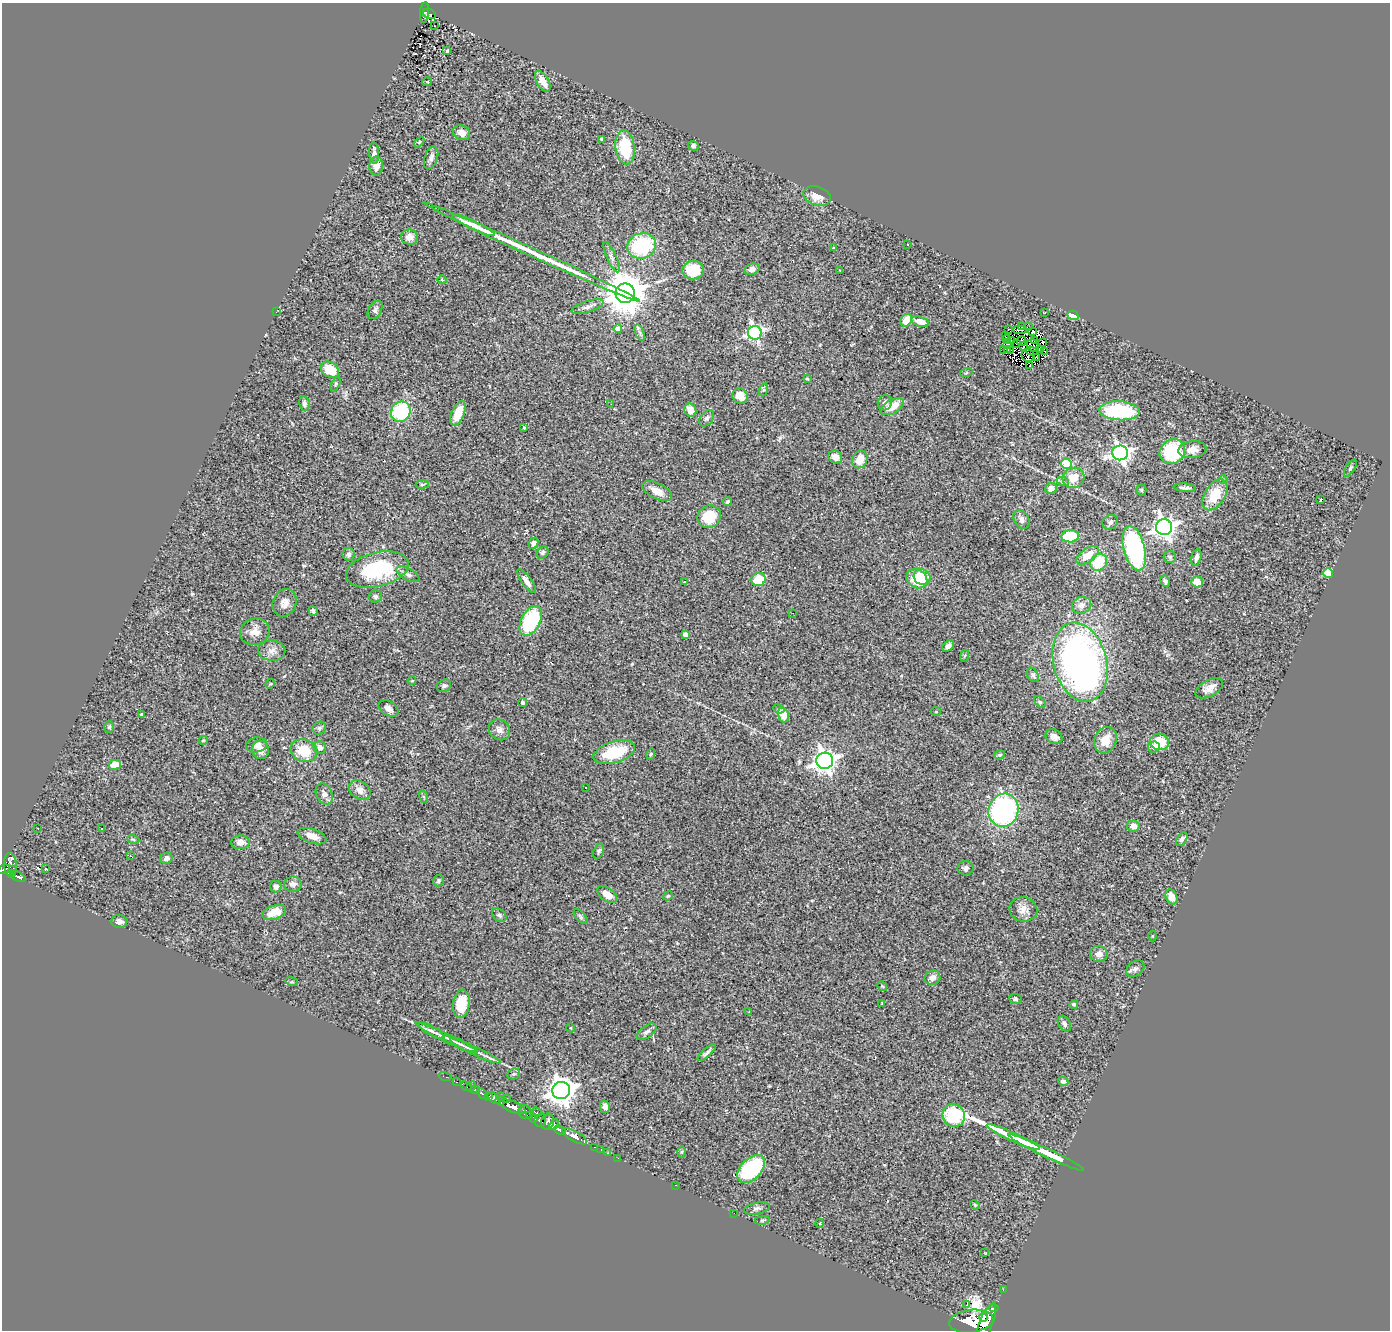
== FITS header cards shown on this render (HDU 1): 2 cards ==
NAXIS1  =                 1388
NAXIS2  =                 1328

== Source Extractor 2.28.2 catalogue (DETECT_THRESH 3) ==
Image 1388 x 1328 px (HDU 1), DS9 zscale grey, 1 PNG px = 1 image px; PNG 1392 x 1332 px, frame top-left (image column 1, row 1328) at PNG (2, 3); each listed source drawn as its Kron ellipse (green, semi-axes under 4 px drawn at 4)
Background 0.855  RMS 0.074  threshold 0.223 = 3 sigma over >= 5 px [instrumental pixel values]
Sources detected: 266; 8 with non-positive FLUX_AUTO (blend fragments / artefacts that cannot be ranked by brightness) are neither listed nor drawn; the other 258 listed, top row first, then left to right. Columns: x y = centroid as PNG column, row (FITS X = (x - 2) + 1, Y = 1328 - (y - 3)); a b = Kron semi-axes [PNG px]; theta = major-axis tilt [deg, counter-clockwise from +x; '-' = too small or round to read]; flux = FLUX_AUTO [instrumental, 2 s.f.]
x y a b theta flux
424 13 10 4 85 33
429 14 6 4 -23 42
434 25 2 2 - 4.7
447 51 4 3 - 5.2
543 81 11 6 -59 59
427 82 5 3 - 4.2
461 133 9 7 -23 38
602 140 4 3 - 7
419 142 6 3 45 5.1
693 146 5 5 - 9.8
625 147 17 9 -83 240
374 153 11 5 -86 25
431 158 12 6 70 20
376 166 9 6 86 34
817 196 14 9 -18 62
473 225 23 3 -25 67
410 237 8 7 - 38
908 244 3 3 - 9.6
642 246 15 12 16 390
833 247 3 3 - 5.1
531 252 119 3 -24 380
611 257 16 5 -65 21
752 269 8 5 19 25
693 270 11 9 6 140
840 270 2 2 - 2.7
442 280 5 3 - 3.8
625 293 10 9 - 17000
588 307 16 5 18 23
375 310 10 6 59 13
276 312 2 2 - 3.4
1044 312 3 2 - 2.7
1073 315 5 4 - 94
906 320 7 5 61 75
920 322 9 5 -17 48
1021 326 2 2 - 64
1029 327 3 2 - 5.2
618 329 4 4 - 53
1009 329 4 2 - 6.9
1020 330 7 3 2 27
1032 332 3 2 - 5.4
640 333 9 4 -71 13
755 333 7 7 - 1200
1005 336 2 2 - 3.5
1006 339 4 2 - 3.6
1011 341 3 2 - 4.8
1022 341 5 3 - 9.7
1035 341 3 2 - 3.3
1043 342 3 2 - 8.6
1008 344 4 2 - 6.3
1016 344 3 2 - 3.7
1024 346 4 2 - 6.9
1033 346 7 5 -59 5.7
1003 349 2 2 - 4.6
1040 349 3 2 - 3.8
1008 350 3 2 - 1.2
1011 350 3 2 - 2
1031 351 6 2 -10 9.2
1045 352 3 2 - 5.1
1028 355 6 6 - 0.34
1036 357 2 2 - 3
1030 366 3 2 - 3.7
330 370 10 7 -35 120
966 373 6 4 19 6
807 379 3 2 - 5.5
336 384 7 4 64 6.6
763 390 6 4 71 7.9
740 396 8 7 - 84
304 403 7 5 -79 17
885 403 7 7 - 19
611 404 2 2 - 2.5
892 407 12 7 28 86
690 410 7 6 - 57
1120 411 20 9 -3 360
401 412 10 9 - 400
458 413 13 6 68 110
707 418 9 6 50 14
524 428 4 3 - 4.9
1192 450 14 8 5 40
1172 451 13 11 40 260
1120 453 8 7 - 1900
835 457 7 6 - 35
860 459 9 7 67 64
1066 464 5 5 - 330
1350 468 10 4 58 9.8
1073 478 11 10 - 72
1223 479 4 3 - 8.7
1063 482 6 4 -18 7.8
422 484 6 3 9 6.4
1051 488 6 5 - 44
1184 488 11 3 -4 15
1141 490 5 5 - 6.2
657 491 16 8 -26 55
1215 495 17 10 58 130
1320 500 3 2 - 18
728 501 4 3 - 8.2
709 517 12 11 - 160
1021 519 10 7 -61 25
1110 522 8 6 35 13
1164 527 8 8 - 3300
1070 536 9 6 6 180
533 543 6 4 62 19
1134 548 23 10 -75 700
542 553 6 5 - 12
349 554 6 6 - 14
1088 555 13 6 37 72
1170 557 6 6 - 10
1196 557 8 5 75 22
1098 562 9 8 - 160
377 569 32 17 14 370
1328 573 5 4 - 140
408 574 13 5 -28 21
922 577 9 7 -36 78
917 579 11 9 -34 170
758 580 7 6 - 120
526 581 14 5 -54 25
1165 581 6 4 -63 12
684 582 3 2 - 2.7
1197 582 6 5 - 59
375 596 6 6 - 11
285 603 14 11 68 40
1082 605 10 8 21 27
313 611 5 4 - 10
793 613 3 2 - 4.3
531 621 16 9 61 360
255 632 15 13 21 53
686 635 4 4 - 30
948 646 6 5 - 21
272 651 14 10 -1 37
964 656 6 4 70 6.4
1080 662 40 26 -75 2500
1033 675 7 5 -61 13
412 681 4 3 - 3.2
270 684 5 4 - 4.9
444 686 7 6 - 13
1209 688 15 8 28 35
1040 702 7 4 -44 7.5
523 703 4 4 - 11
388 708 11 7 -30 26
779 709 5 4 - 8.1
936 712 5 4 - 6.1
141 714 3 3 - 6.9
783 715 7 5 -72 69
109 727 6 5 - 7.2
319 728 7 6 - 11
499 730 11 10 - 30
1054 737 9 7 -30 27
203 740 5 4 - 6.4
1105 740 13 11 67 73
1160 742 9 8 - 110
256 745 10 7 12 22
320 747 6 6 - 21
1154 747 6 5 - 33
260 750 9 8 - 32
304 751 13 11 -21 120
614 752 21 10 17 200
651 754 6 4 73 6.5
1000 755 5 4 - 7.2
825 761 8 8 - 3300
115 765 6 5 - 77
586 788 2 2 - 3.7
360 790 12 8 -36 39
324 794 11 8 -65 30
424 797 6 4 -72 6.3
1004 810 17 15 73 980
1133 826 6 5 - 33
38 828 2 2 - 3.4
102 829 3 2 - 5.9
312 836 15 7 -18 42
133 839 6 4 -20 7.4
1182 839 7 5 55 15
240 842 9 7 1 34
599 851 8 5 72 9.9
130 856 2 2 - 4.4
166 858 6 5 - 19
10 864 11 6 -87 390
965 868 8 7 - 17
4 869 6 4 30 280
12 869 4 2 - 53
46 869 3 2 - 8.7
12 874 4 3 - 86
18 877 8 4 -27 210
438 881 6 5 - 8.3
293 884 9 7 -2 20
276 887 6 5 - 21
607 894 11 6 -36 55
668 896 5 4 - 5.7
1171 897 8 5 -65 44
1023 909 14 12 -14 45
274 912 12 7 20 67
499 915 8 5 -39 13
580 917 9 4 -50 9.5
119 922 8 6 -2 19
1152 936 5 3 - 4.5
1099 954 9 8 - 34
1135 969 10 7 39 18
932 978 8 7 - 27
292 982 6 4 -16 7.6
882 986 5 4 - 5.5
1015 999 6 5 - 10
882 1003 3 3 - 4.3
461 1004 14 8 81 130
1074 1005 4 3 - 7.4
749 1012 3 2 - 5.7
1064 1024 9 6 -58 18
571 1028 4 3 - 3.5
432 1031 14 5 -29 19
647 1032 11 6 35 18
447 1038 35 3 -26 39
459 1044 18 4 -23 22
475 1051 28 4 -25 40
707 1053 12 3 42 15
514 1074 6 5 - 9.4
445 1077 6 2 -19 12
1063 1081 5 4 - 16
456 1082 4 2 - 20
466 1086 6 3 -35 40
471 1086 5 3 - 6.5
475 1090 5 4 - 54
561 1090 9 8 - 6000
482 1093 6 4 -44 98
501 1096 3 2 - 11
489 1097 3 3 - 140
494 1098 7 4 -38 310
507 1099 3 3 - 66
500 1101 5 3 - 230
513 1107 14 5 -23 1200
605 1107 6 5 - 24
525 1112 7 6 - 520
536 1112 5 3 - 110
954 1115 12 11 - 200
530 1116 3 3 - 99
534 1118 4 3 - 83
540 1120 7 5 73 310
548 1122 8 6 73 360
554 1124 6 4 51 180
560 1130 6 4 -24 330
575 1136 14 5 -29 890
1013 1137 29 3 -24 140
594 1147 3 2 - 13
601 1149 3 2 - 14
682 1152 6 4 89 5.3
1046 1152 42 4 -25 200
607 1153 3 2 - 4.6
618 1158 3 2 - 8.8
751 1169 17 10 45 420
676 1185 3 2 - 63
975 1205 5 3 - 5.4
757 1208 13 5 13 16
734 1213 3 2 - 4.2
762 1220 7 3 9 6.1
820 1223 4 3 - 3.4
985 1253 3 2 - 3.8
1003 1290 3 2 - 5.2
967 1304 3 2 - 4.5
994 1308 5 2 - 47
984 1317 4 3 - 340
971 1321 22 11 7 3600
986 1323 20 6 68 1700
At the frame edge (FLAGS 8, measured only in part): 1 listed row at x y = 4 869
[8 non-positive-flux detections neither listed nor drawn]